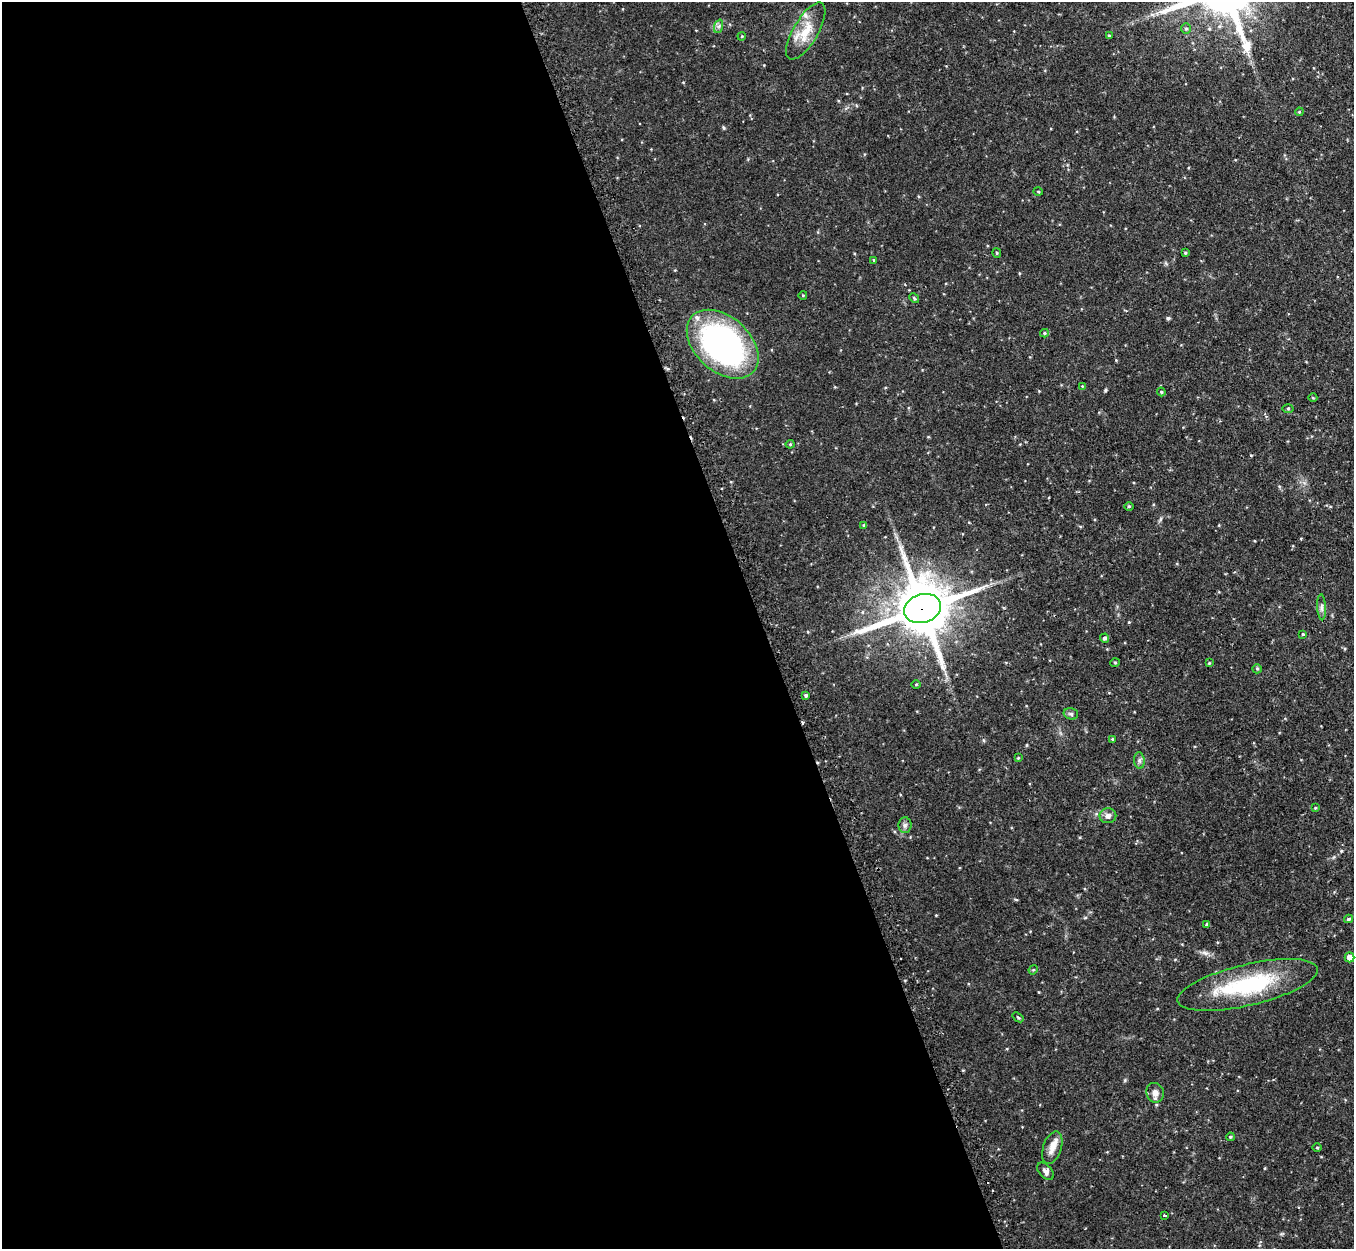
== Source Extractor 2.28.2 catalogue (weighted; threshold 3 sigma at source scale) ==
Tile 9 of 4 x 4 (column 1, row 3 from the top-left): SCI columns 40-1391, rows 1422-2668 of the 5485 x 5464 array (HDU 1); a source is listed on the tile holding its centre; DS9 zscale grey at full resolution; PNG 1356 x 1251 px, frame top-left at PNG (2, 2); each listed source drawn as its Kron ellipse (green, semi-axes under 4 px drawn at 4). Shown black and unused: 56% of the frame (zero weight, under 2 of 3 exposures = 4% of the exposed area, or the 3 px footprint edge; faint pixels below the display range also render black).
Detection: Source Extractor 2.28.2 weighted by HDU 2 'WHT'; one run over the whole footprint, this tile lists its part. Background 0.0971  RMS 0.0069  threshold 0.0311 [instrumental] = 3 sigma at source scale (4.5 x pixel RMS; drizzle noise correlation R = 1.50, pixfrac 1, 0.05/0.05 arcsec/px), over >= 5 px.
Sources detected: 52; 2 cosmic-ray / hot-pixel residue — neither listed nor drawn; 1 inside a brighter listed object's ellipse — not listed separately; the other 49 listed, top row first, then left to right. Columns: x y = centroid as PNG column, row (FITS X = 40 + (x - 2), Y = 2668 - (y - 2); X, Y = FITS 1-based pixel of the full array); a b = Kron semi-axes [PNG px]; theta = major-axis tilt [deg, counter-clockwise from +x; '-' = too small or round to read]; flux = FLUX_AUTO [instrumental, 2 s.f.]
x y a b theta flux
719 26 7 4 71 1.4
1186 28 5 5 - 1.1
806 31 32 12 59 15
742 36 4 3 - 0.53
1109 36 3 3 - 0.81
1299 112 4 3 - 0.61
1038 191 4 3 - 0.6
997 253 4 4 - 0.75
1185 253 4 3 - 0.74
874 260 4 3 - 0.65
803 295 4 3 - 0.47
914 298 5 4 - 0.78
1044 333 4 4 - 0.85
723 344 41 27 -42 180
1082 386 3 3 - 0.43
1161 392 4 4 - 0.78
1313 398 4 3 - 0.59
1288 408 5 3 - 0.73
790 444 4 4 - 0.76
1129 506 5 3 - 0.71
864 525 4 4 - 0.96
1322 607 13 4 -87 2.1
923 609 19 14 19 4300
1303 634 3 3 - 1.1
1105 638 4 4 - 1.5
1115 662 5 3 - 0.55
1209 663 4 3 - 0.62
1257 669 5 4 - 0.75
916 685 5 3 - 0.57
806 695 3 3 - 1.2
1071 714 7 5 -14 1.2
1112 739 4 3 - 0.51
1018 758 4 4 - 0.67
1139 760 8 5 -84 1.6
1315 808 4 4 - 0.6
1108 816 8 7 - 3.1
905 825 8 6 89 1.8
1348 919 4 3 - 1
1206 924 3 3 - 0.8
1350 957 5 5 - 4.4
1033 970 5 4 - 0.63
1248 985 72 20 13 59
1018 1017 6 3 -37 0.74
1155 1093 10 9 - 4
1230 1137 4 3 - 0.84
1317 1147 4 3 - 0.55
1052 1148 17 9 72 5.8
1046 1171 10 6 -48 2.5
1164 1216 3 3 - 0.88
Overlapping masked pixels (flux is a lower limit): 1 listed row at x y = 923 609
Unlisted compact peaks at least as high as the median listed source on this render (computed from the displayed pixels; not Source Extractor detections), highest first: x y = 1168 318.